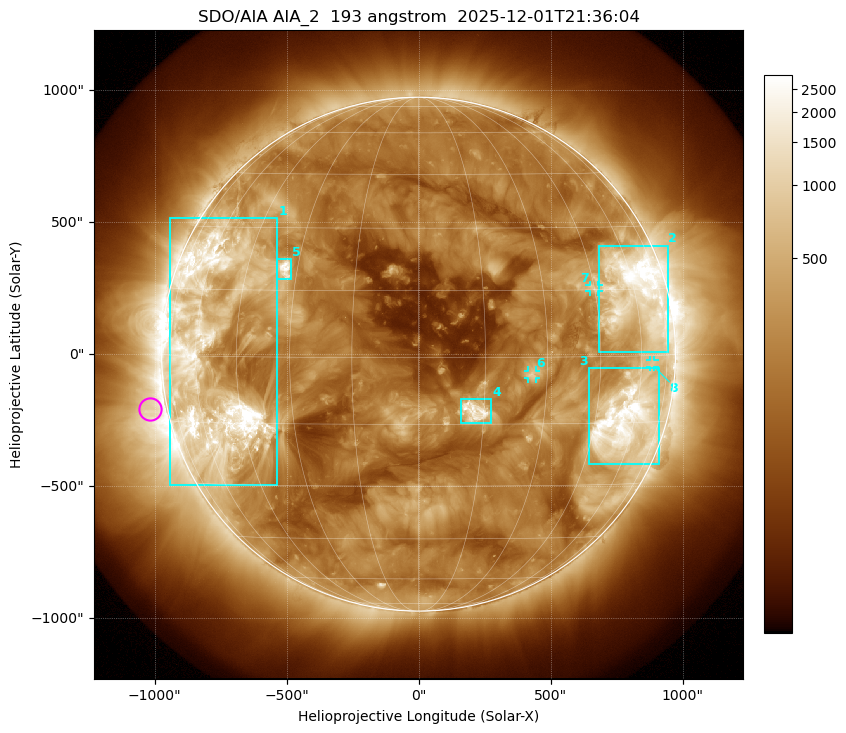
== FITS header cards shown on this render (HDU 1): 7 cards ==
TELESCOP= 'SDO/AIA '           / For AIA: SDO/AIA
INSTRUME= 'AIA_2   '           / For AIA: AIA_ATA1, AIA_ATA2, AIA_ATA3 or AIA_AT
WAVELNTH=                  193 / [angstrom] Wavelength
WAVEUNIT= 'angstrom'           / Wavelength unit: angstrom
DATE-OBS= '2025-12-01T21:36:04.835' / [ISO] Date when observation started; ISO 8
CTYPE1  = 'HPLN-TAN'           / CTYPE1: HPLN
CTYPE2  = 'HPLT-TAN'           / CTYPE2: HPLT

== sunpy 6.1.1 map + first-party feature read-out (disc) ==
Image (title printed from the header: SDO/AIA AIA_2  193 angstrom  2025-12-01T21:36:04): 1024 x 1024 px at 2.4 arcsec/px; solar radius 973 arcsec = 406 px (full disc in frame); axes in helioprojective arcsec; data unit not stated in the header (colour bar unlabelled)
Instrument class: DISC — disc imager (sunpy class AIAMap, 193 A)
Bright regions (active regions / flare kernels): reference = the median radial profile (limb darkening/brightening removed); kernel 9 px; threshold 5 sigma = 525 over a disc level ~195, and >= 1.15x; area >= 12 px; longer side >= 10 px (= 24 arcsec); searched inside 0.97 R_sun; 8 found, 8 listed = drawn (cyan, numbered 1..; 3 of them under ~33 arcsec drawn as corner ticks so the feature stays visible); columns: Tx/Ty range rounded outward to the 5 arcsec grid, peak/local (2 s.f.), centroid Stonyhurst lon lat
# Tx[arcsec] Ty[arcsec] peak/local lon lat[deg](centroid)
1 -945..-535 -500..515 23 -53 -1
2 685..945 5..410 18 +60 +14
3 645..910 -420..-50 15 +56 -15
4 160..275 -260..-170 15 +13 -12
5 -540..-480 280..360 14 -34 +20
6 415..445 -90..-60 5.5 +26 -4
7 645..685 235..265 4.2 +45 +15
8 875..895 -50..-25 3.6 +65 -2
Off-limb structures (1.02-1.3 R_sun): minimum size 162 px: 2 found; the strongest spans PA ~65..135 deg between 1.02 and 1.3 R_sun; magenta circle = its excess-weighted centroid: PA ~100 deg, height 1.07 R_sun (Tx ~-1020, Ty ~-210 arcsec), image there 3.3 x the reference